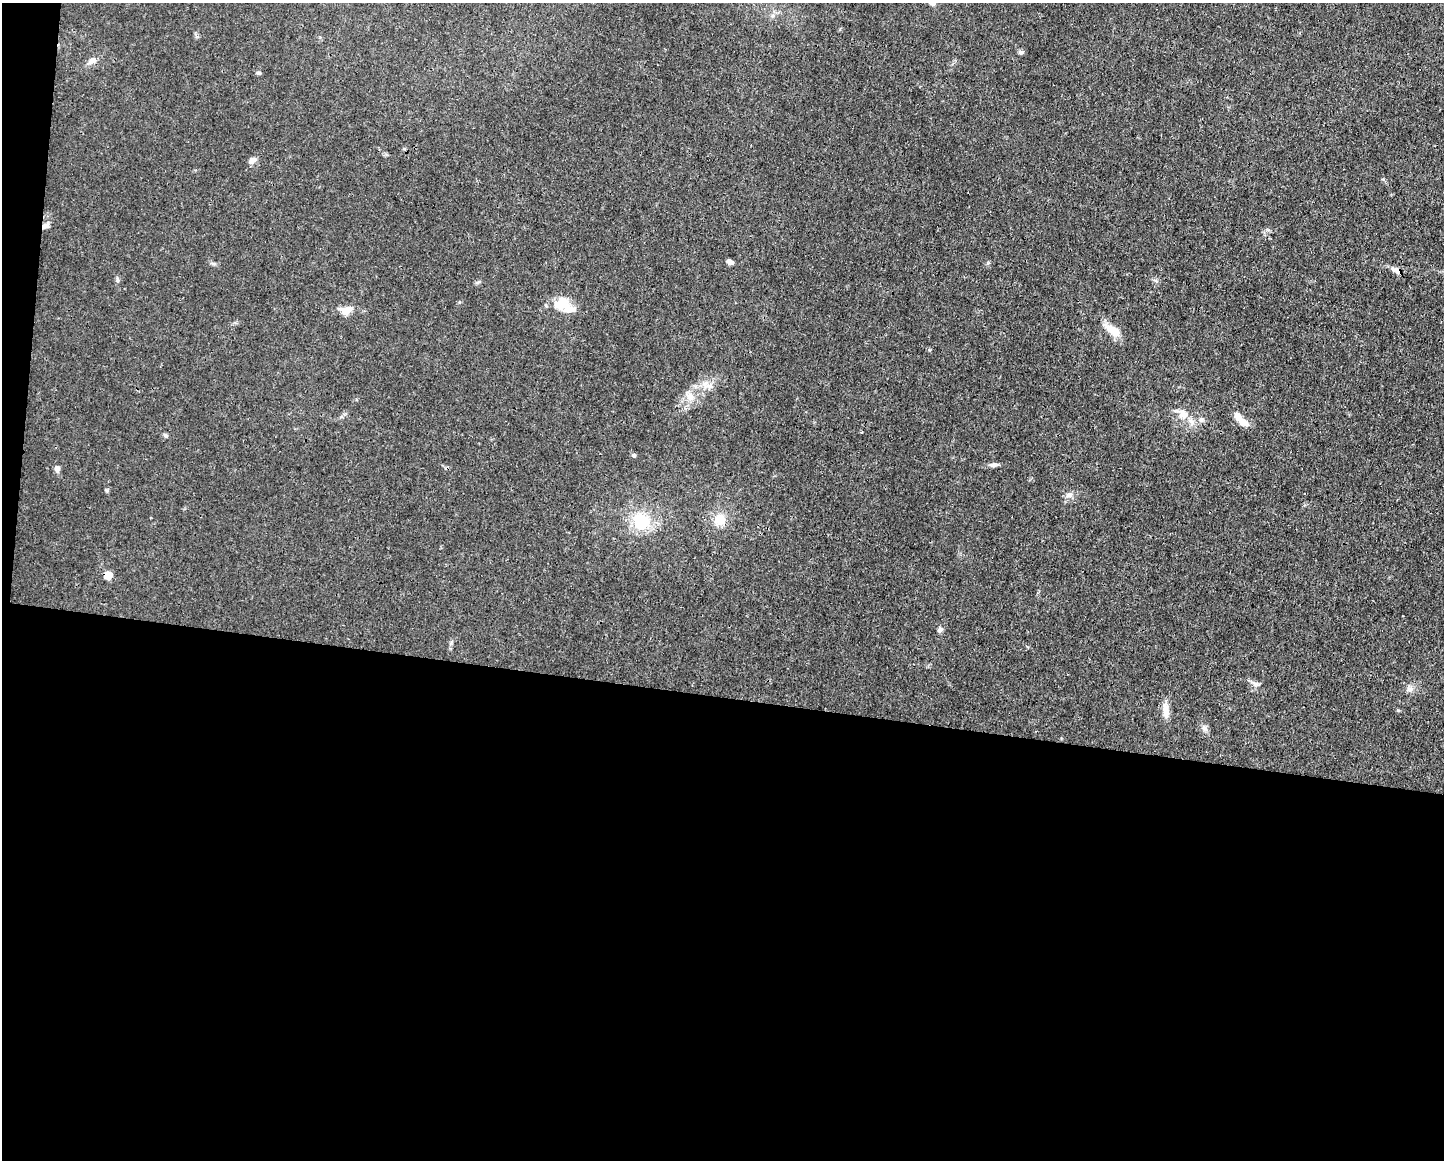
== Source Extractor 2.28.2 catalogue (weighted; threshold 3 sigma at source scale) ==
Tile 10 of 3 x 4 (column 1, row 4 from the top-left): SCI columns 112-1553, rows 1-1158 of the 4661 x 4634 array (HDU 1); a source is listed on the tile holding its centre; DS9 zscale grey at full resolution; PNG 1446 x 1162 px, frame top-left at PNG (2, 3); no overlay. Shown black and unused: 41% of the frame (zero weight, under 3 of 4 exposures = <1% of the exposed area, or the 3 px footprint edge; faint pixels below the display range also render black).
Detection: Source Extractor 2.28.2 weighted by HDU 2 'WHT'; one run over the whole footprint, this tile lists its part. Background 0.0161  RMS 0.0025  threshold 0.0115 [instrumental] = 3 sigma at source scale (4.5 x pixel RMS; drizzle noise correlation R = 1.50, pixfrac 1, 0.05/0.05 arcsec/px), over >= 5 px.
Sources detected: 34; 3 inside a brighter listed object's ellipse — not listed separately; the other 31 listed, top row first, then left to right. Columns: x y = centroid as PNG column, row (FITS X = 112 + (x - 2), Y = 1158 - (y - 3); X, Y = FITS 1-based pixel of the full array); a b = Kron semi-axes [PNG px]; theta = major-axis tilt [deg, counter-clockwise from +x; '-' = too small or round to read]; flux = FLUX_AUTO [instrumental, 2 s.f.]
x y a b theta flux
1021 52 7 6 - 0.59
92 61 12 8 33 1.5
259 73 6 4 -19 0.34
252 160 11 6 28 1.2
45 226 11 6 33 1.2
730 262 7 4 -20 1.1
213 263 7 4 -1 0.44
1397 271 16 7 -29 1.4
117 280 8 4 -81 0.44
563 303 22 17 8 5
347 310 15 9 17 2.9
1112 330 18 8 -34 4.7
705 384 10 8 73 1.8
690 397 12 10 -32 2.3
1183 414 13 13 - 2.6
1201 419 7 7 - 0.85
1243 422 13 8 -42 2.7
165 435 6 5 - 0.49
634 455 6 5 - 0.41
993 465 10 5 4 1
57 469 8 6 -87 1.2
106 490 6 4 -45 0.33
1069 495 9 7 12 1.2
720 520 15 13 84 4
641 521 20 18 -47 11
108 575 5 5 - 6.3
940 629 7 6 - 0.65
1410 689 10 7 15 1.2
1398 710 6 3 -19 0.26
1166 711 22 7 -85 2.6
1204 728 8 6 89 0.85
Overlapping masked pixels (flux is a lower limit): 3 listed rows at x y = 45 226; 1397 271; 108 575
Unlisted compact peaks at least as high as the median listed source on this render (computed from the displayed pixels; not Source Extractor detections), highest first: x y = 1255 684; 988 263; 929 350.